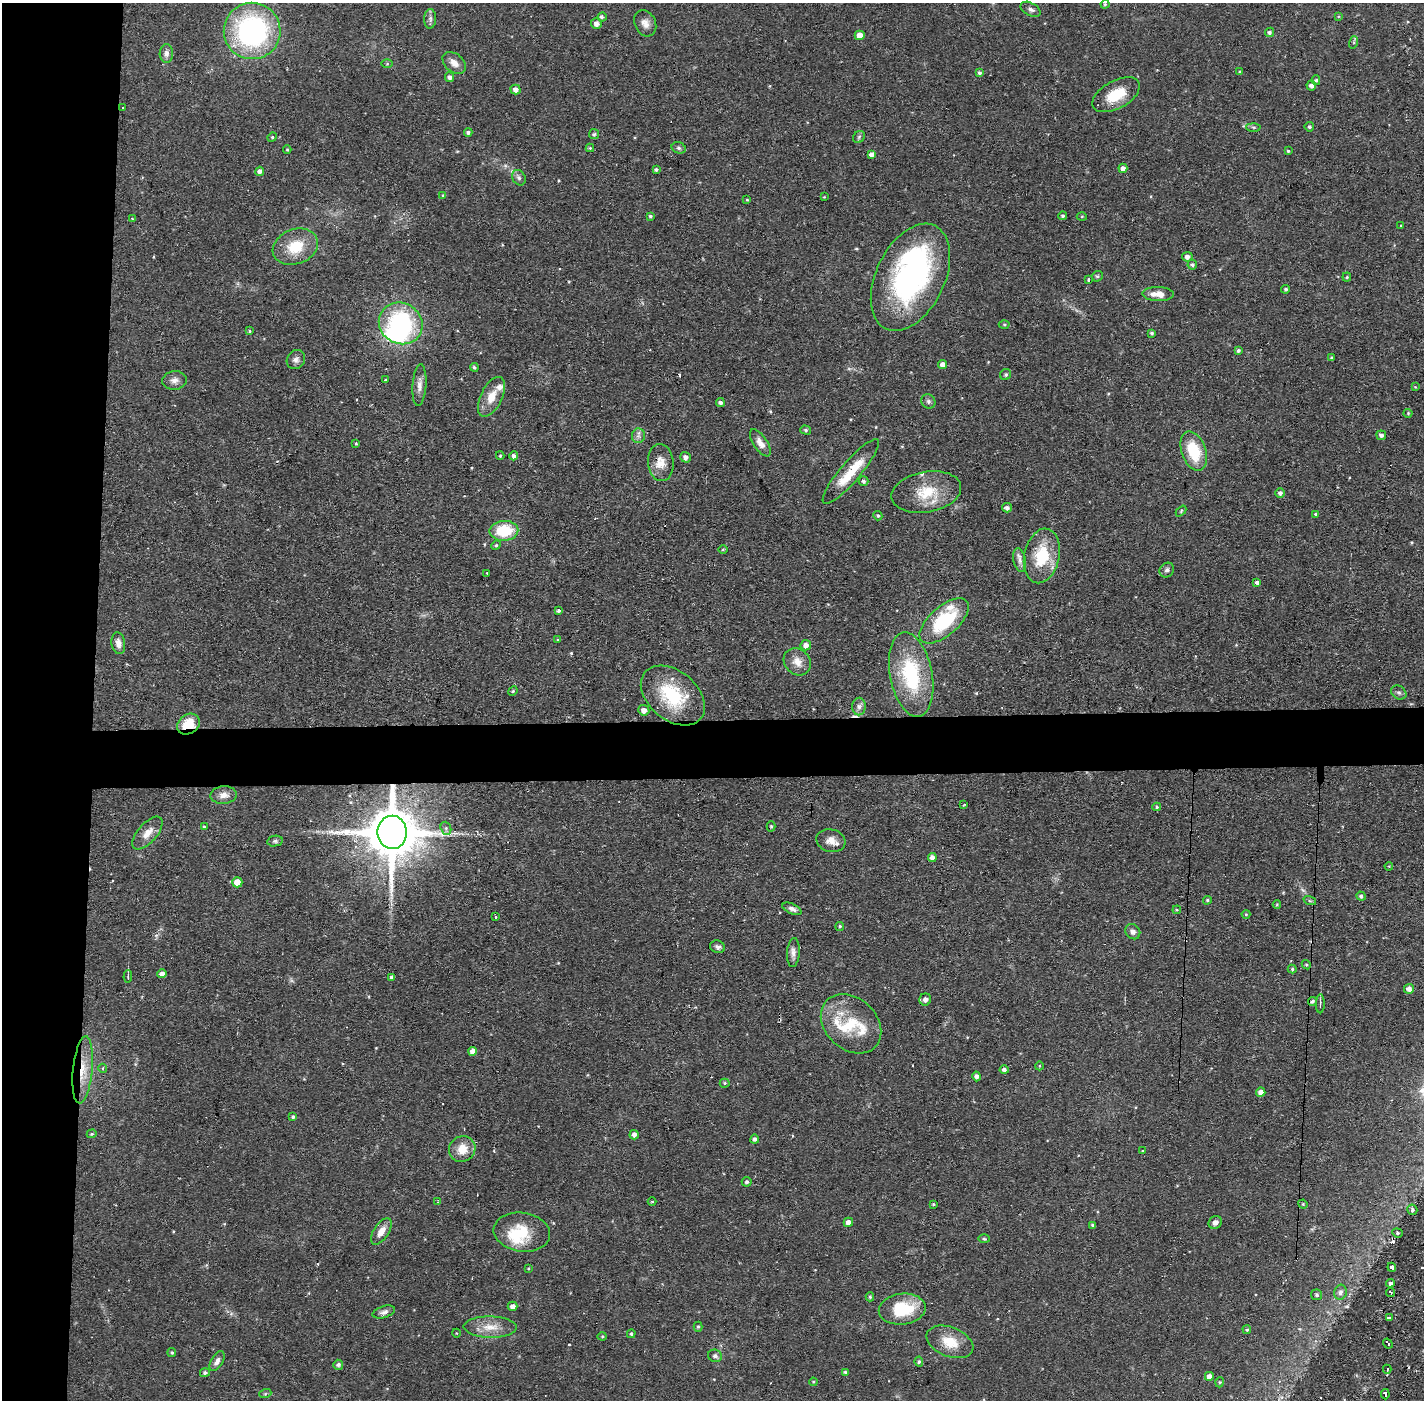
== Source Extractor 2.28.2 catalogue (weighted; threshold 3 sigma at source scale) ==
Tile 4 of 3 x 3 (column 1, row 2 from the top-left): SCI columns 1-1422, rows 1451-2848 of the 4266 x 4299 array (HDU 1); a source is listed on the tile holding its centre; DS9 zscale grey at full resolution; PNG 1426 x 1402 px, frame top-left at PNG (2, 3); each listed source drawn as its Kron ellipse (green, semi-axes under 4 px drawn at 4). Shown black and unused: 10% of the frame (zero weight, under 2 of 3 exposures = <1% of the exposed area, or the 3 px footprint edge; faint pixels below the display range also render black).
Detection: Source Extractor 2.28.2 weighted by HDU 2 'WHT'; one run over the whole footprint, this tile lists its part. Background 0.0697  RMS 0.0066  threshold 0.0298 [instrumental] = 3 sigma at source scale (4.5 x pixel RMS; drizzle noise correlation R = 1.50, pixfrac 1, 0.05/0.05 arcsec/px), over >= 5 px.
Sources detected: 225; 4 inside a brighter object's white glare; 11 cosmic-ray / hot-pixel residue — neither listed nor drawn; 5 inside a brighter listed object's ellipse — not listed separately; the other 205 listed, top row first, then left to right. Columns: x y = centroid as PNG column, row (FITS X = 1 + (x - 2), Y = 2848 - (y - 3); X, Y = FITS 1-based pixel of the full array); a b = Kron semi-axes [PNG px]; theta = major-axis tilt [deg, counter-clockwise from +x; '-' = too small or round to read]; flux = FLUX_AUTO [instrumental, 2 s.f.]
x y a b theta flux
1105 4 4 4 - 0.83
1031 9 11 6 -29 2.3
1338 16 4 4 - 0.61
602 17 4 4 - 1.2
430 19 10 6 87 2.2
596 23 5 5 - 3.5
645 23 13 10 -63 4.9
252 31 28 28 - 130
1269 32 5 4 - 1.5
860 35 5 5 - 8.5
1354 42 6 4 72 0.92
166 54 9 7 89 3
454 63 13 9 -41 5.1
387 64 5 3 - 0.72
1240 72 4 3 - 0.8
979 73 4 3 - 1.6
450 77 5 4 - 2.4
1316 80 5 4 - 1.1
1311 85 5 5 - 2.7
515 89 5 4 - 3.2
1116 95 26 14 29 18
123 107 3 3 - 2.7
1253 127 7 4 -1 1
1309 127 5 4 - 1.4
468 132 4 4 - 1.6
594 134 5 5 - 1.1
272 137 5 4 - 0.8
859 137 6 5 - 1.1
590 148 4 4 - 0.95
679 148 7 5 -16 1.4
287 150 4 3 - 0.54
1288 151 3 3 - 0.83
872 154 4 4 - 3.1
1123 168 5 4 - 3
656 170 4 3 - 1.4
260 171 4 4 - 2.5
519 178 8 6 -57 1.9
443 195 4 4 - 0.68
824 197 3 3 - 0.46
747 200 4 3 - 0.57
650 216 4 3 - 1.1
1062 216 4 3 - 1
1082 216 5 3 - 0.65
132 219 3 3 - 0.66
1401 226 3 2 - 1
295 247 23 17 21 19
1187 257 5 4 - 2.9
1192 265 5 5 - 1.4
1097 276 6 5 - 0.96
910 277 57 34 64 140
1347 277 4 4 - 0.73
1089 280 3 3 - 2.6
1286 289 4 4 - 1.2
1158 294 16 7 -2 7.5
401 323 22 20 -28 75
1004 325 5 3 - 0.72
250 331 4 4 - 0.84
1152 333 4 3 - 1
1238 350 3 3 - 1.4
1331 358 3 3 - 0.91
296 360 10 9 - 2.8
943 365 4 4 - 5
474 367 4 4 - 1.2
1006 374 6 5 - 1.4
175 380 12 9 6 4
386 380 3 2 - 0.72
419 385 21 7 86 4.6
1415 387 4 4 - 0.52
491 397 21 10 63 11
928 401 7 6 - 1.8
720 403 4 4 - 1.9
1408 413 4 4 - 0.72
806 430 5 4 - 1.1
1381 435 5 4 - 2.1
638 436 7 6 - 2.2
760 443 15 7 -57 5
356 444 3 3 - 1.5
1194 451 20 12 -71 25
500 456 4 4 - 0.74
514 456 4 4 - 2.3
686 457 5 5 - 2.5
661 462 19 13 -84 8.5
851 471 41 10 50 22
863 481 5 4 - 1.4
926 492 35 20 10 23
1280 493 5 4 - 2.1
1007 508 5 4 - 2.1
1181 511 6 4 47 0.79
1316 514 4 3 - 0.97
878 516 5 4 - 1.1
504 531 14 10 2 25
496 545 5 4 - 0.88
723 550 5 3 - 0.69
1042 556 27 17 78 28
1020 560 12 6 -78 3
1167 570 8 6 44 2.1
487 573 2 2 - 0.47
1257 582 4 3 - 1.8
558 611 3 3 - 2.3
944 621 30 14 41 45
557 640 3 3 - 0.8
118 643 11 6 -81 4.3
806 645 5 5 - 3.6
797 662 14 12 -45 7
911 674 43 21 -79 55
513 691 5 4 - 0.82
1399 693 8 6 -35 1.7
673 696 36 24 -40 43
859 707 9 6 89 2.6
644 710 5 5 - 3.9
188 724 12 9 35 16
224 795 13 9 5 4.9
963 805 3 2 - 0.61
1157 807 4 3 - 0.86
771 826 5 4 - 0.9
204 827 4 4 - 0.72
446 828 7 5 -71 1.4
392 832 16 14 88 4400
147 833 20 9 49 7.2
275 841 8 5 10 1.5
831 841 15 11 -16 6.4
932 858 4 4 - 3.4
1389 866 4 3 - 0.56
237 882 5 5 - 8.1
1361 896 5 4 - 1.5
1207 900 4 4 - 0.91
1310 901 6 4 -18 0.89
1277 905 4 3 - 0.76
792 909 10 5 -24 2.8
1177 910 4 3 - 0.6
1246 914 4 4 - 0.63
495 917 3 3 - 1.5
840 926 4 4 - 0.86
1133 932 8 7 - 3
718 947 7 6 - 2.1
793 952 14 6 86 3.5
1306 965 5 4 - 0.91
1292 969 4 4 - 0.83
162 974 5 4 - 2.9
128 976 6 2 87 0.76
392 977 4 3 - 2
1409 989 5 5 - 3.2
925 999 6 6 - 3
1312 1001 4 4 - 1.2
1320 1004 9 3 89 1.2
851 1024 34 25 -43 30
473 1051 4 4 - 6.9
1039 1066 4 3 - 0.62
103 1068 4 4 - 1.1
83 1070 33 9 84 16
1004 1070 4 4 - 2
976 1076 5 4 - 2.5
725 1083 5 4 - 0.89
1261 1092 5 4 - 3.3
293 1117 4 4 - 1.2
92 1134 5 4 - 0.86
634 1135 5 4 - 3.1
755 1139 4 4 - 1.8
462 1149 13 12 - 9.8
1142 1151 3 3 - 0.65
747 1182 5 4 - 1.3
652 1201 4 3 - 0.61
438 1202 3 3 - 0.71
934 1204 4 3 - 0.79
1303 1204 5 4 - 0.69
1412 1210 5 5 - 1.3
848 1222 5 4 - 3.8
1215 1222 7 6 - 2.8
1093 1225 4 3 - 1.7
381 1231 15 7 56 6.5
522 1232 28 19 -8 24
1397 1233 5 4 - 1.1
984 1239 6 4 -2 0.84
1392 1267 4 4 - 4.4
528 1268 3 2 - 0.5
1391 1283 4 4 - 6.8
1340 1292 7 6 - 2.5
1390 1293 5 3 - 3.3
1317 1295 5 5 - 1.4
870 1297 4 4 - 0.95
512 1306 5 4 - 3.3
902 1309 23 15 7 29
384 1312 11 6 17 2.7
1389 1318 4 3 - 8.4
490 1327 26 10 -1 11
698 1327 5 4 - 0.94
1247 1329 4 4 - 0.95
456 1333 4 3 - 0.47
631 1334 4 4 - 1
602 1336 4 4 - 0.7
950 1342 24 14 -22 15
1388 1344 5 3 - 4.8
172 1352 4 4 - 0.9
715 1356 7 6 - 2.2
217 1361 11 6 59 3.2
919 1362 5 4 - 1.4
338 1365 5 5 - 1.7
1387 1369 4 2 - 3.5
205 1373 5 4 - 1.5
845 1373 4 4 - 1.5
1209 1376 4 4 - 3.8
813 1382 4 4 - 0.72
1220 1382 5 3 - 0.61
265 1394 6 4 19 0.85
1385 1394 5 3 - 9.8
Overlapping masked pixels (flux is a lower limit): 3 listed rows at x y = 188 724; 392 832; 83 1070